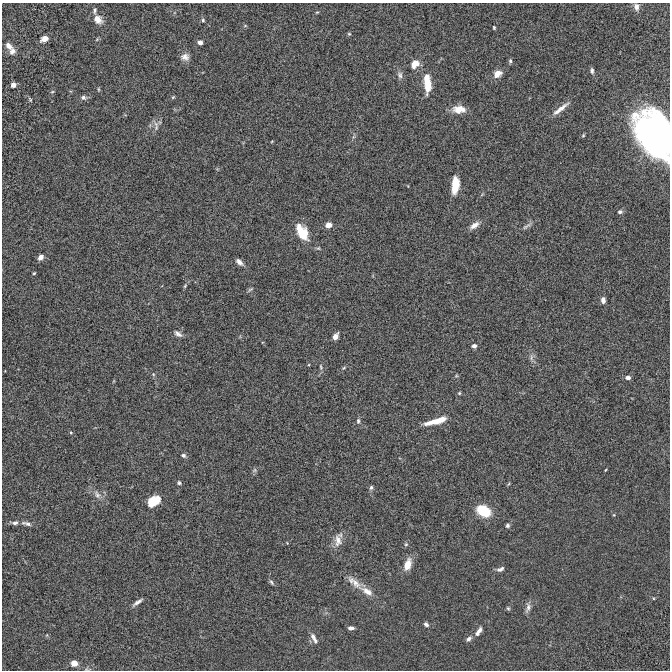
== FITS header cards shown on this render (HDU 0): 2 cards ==
NAXIS1  =                  668 / Axis length
NAXIS2  =                  668 / Axis length

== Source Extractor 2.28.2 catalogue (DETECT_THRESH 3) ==
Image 668 x 668 px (HDU 0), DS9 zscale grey, 1 PNG px = 1 image px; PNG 672 x 672 px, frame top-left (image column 1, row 668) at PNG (2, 3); no overlay
Background 1.96e-05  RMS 0.0042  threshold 0.0125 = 3 sigma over >= 5 px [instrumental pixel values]
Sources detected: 87; all 87 listed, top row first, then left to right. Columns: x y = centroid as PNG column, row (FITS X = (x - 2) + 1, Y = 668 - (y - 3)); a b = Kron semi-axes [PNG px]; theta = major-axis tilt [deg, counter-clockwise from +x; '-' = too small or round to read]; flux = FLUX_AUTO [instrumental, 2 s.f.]
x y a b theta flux
636 7 10 7 -82 1.2
94 10 7 5 84 0.64
317 12 5 3 - 0.26
98 19 11 9 -42 2.3
203 20 4 4 - 0.39
245 26 5 3 - 0.24
494 28 4 3 - 0.33
349 34 5 4 - 0.34
44 39 7 5 29 2.7
200 42 5 4 - 1.2
9 46 10 7 -44 1.6
12 51 9 7 49 1.4
185 57 11 9 -7 1.6
510 61 6 4 -89 0.49
415 64 9 7 37 3.4
592 71 7 5 -84 0.67
497 74 9 7 40 2.8
400 75 10 7 -80 1
427 78 12 6 76 2.6
13 85 4 4 - 1.8
428 86 17 7 81 4.2
98 89 5 3 - 0.28
52 92 5 3 - 0.28
83 97 7 6 - 0.78
173 97 5 3 - 0.28
30 99 8 4 -63 0.37
459 109 15 9 -1 3.5
560 109 26 5 38 2.4
156 126 16 6 -85 1.2
654 134 41 28 -62 96
583 135 5 4 - 0.33
272 141 5 3 - 0.21
455 186 16 6 84 6.4
620 212 6 5 - 0.74
328 225 5 5 - 2.8
474 225 13 7 35 1.9
526 226 16 4 36 0.94
299 228 11 7 -84 2.1
302 234 17 12 -68 5.8
40 257 7 6 - 1.2
239 262 9 5 -41 1.3
34 273 3 3 - 0.32
185 286 6 4 46 0.37
250 289 8 4 35 0.46
603 300 6 5 - 1.4
178 334 11 6 -32 1.1
335 337 6 4 61 2.2
474 346 6 5 - 0.85
531 357 9 4 82 0.81
321 367 9 5 -77 0.55
344 368 5 4 - 0.34
153 374 5 4 - 0.31
456 376 6 4 18 0.32
628 378 6 4 0 1.1
459 393 5 4 - 0.35
358 421 7 5 82 0.58
436 421 23 6 16 5.3
71 432 5 3 - 0.27
183 455 6 5 - 0.7
254 470 7 5 60 0.54
605 470 5 3 - 0.21
179 483 5 5 - 0.5
371 487 6 5 - 0.6
97 494 13 7 -56 1.6
154 501 13 8 34 5.9
483 511 11 7 -29 13
614 515 4 3 - 0.25
15 523 8 5 16 0.9
26 523 13 5 -13 1.2
508 525 5 5 - 0.57
338 541 18 10 -88 2.6
287 543 4 3 - 0.18
406 544 5 4 - 0.39
408 564 14 8 73 3.4
500 569 10 5 25 0.87
271 582 9 4 -52 0.53
354 582 28 9 -35 3.3
367 591 16 8 -38 2.6
137 602 13 4 35 1.1
508 608 6 5 - 0.42
528 608 14 6 75 1.2
426 624 6 4 -41 0.82
351 628 6 4 -2 0.85
478 631 13 5 53 1.6
314 638 14 5 -62 1.3
469 639 7 5 42 0.91
74 663 6 5 - 2.7
At the frame edge (FLAGS 8, measured only in part): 1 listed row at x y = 654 134